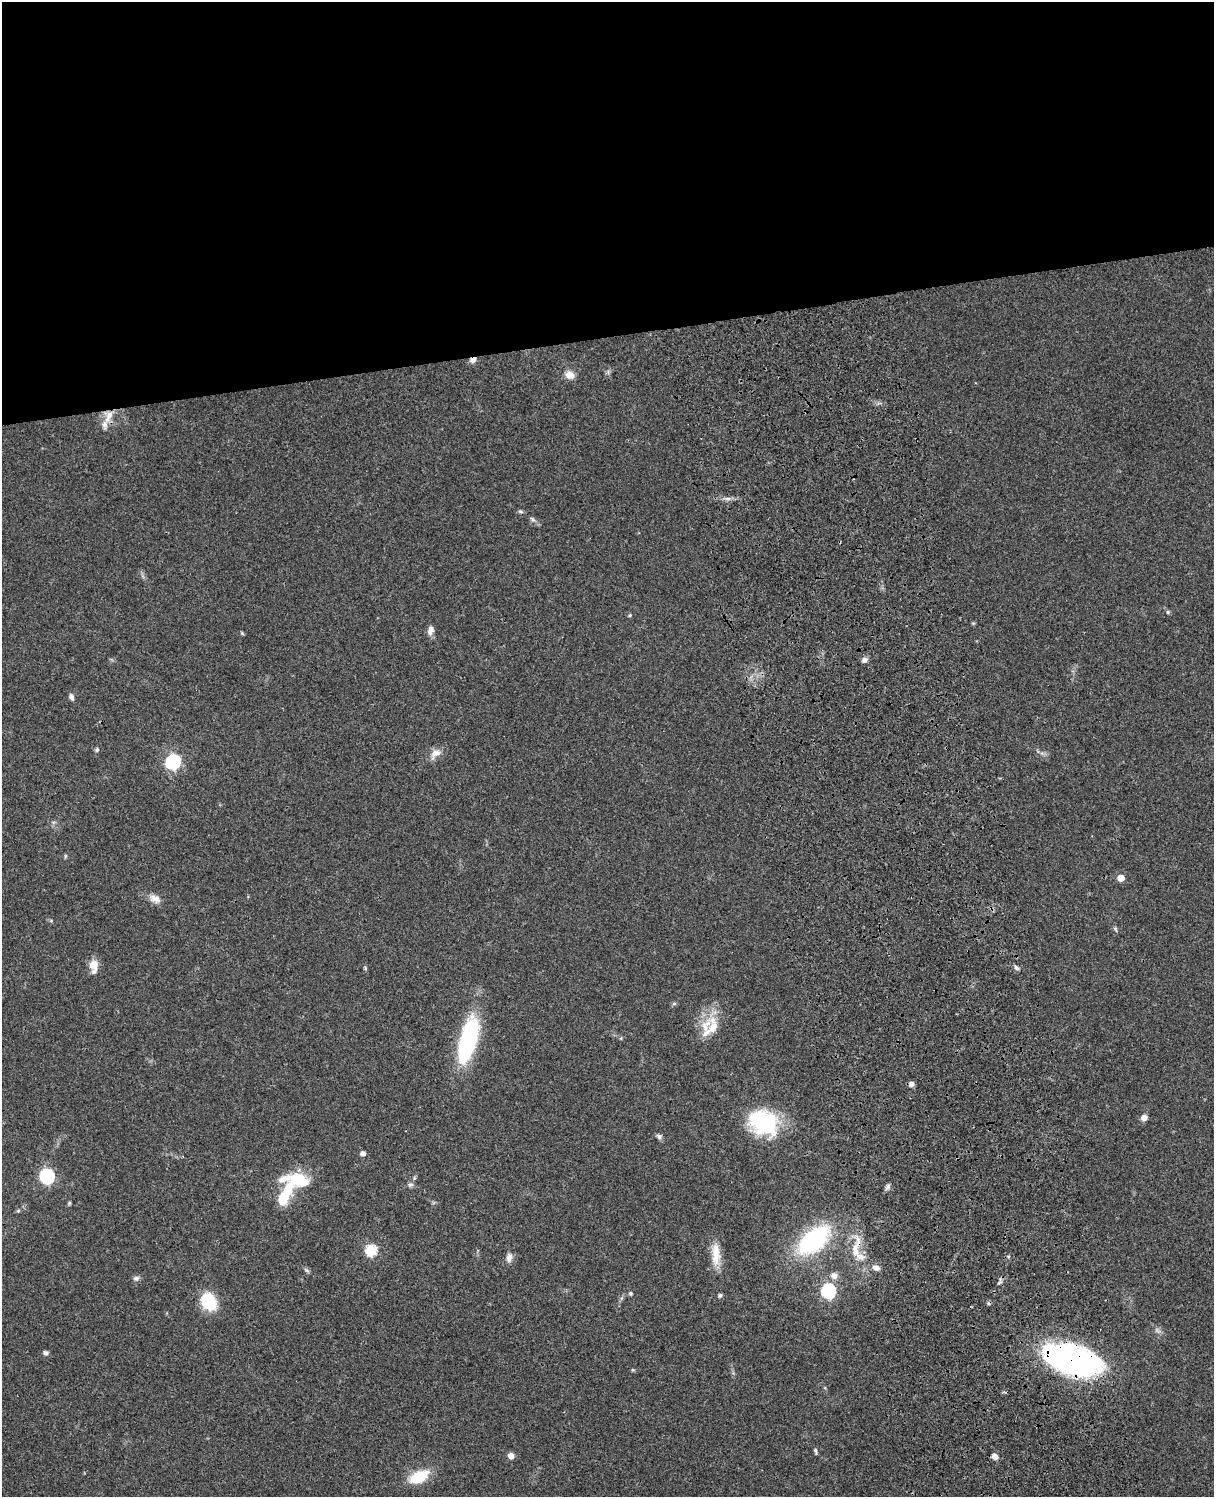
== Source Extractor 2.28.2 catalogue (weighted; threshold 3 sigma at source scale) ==
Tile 2 of 4 x 3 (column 2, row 1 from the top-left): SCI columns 1333-2544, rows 3268-4762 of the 5087 x 4927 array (HDU 1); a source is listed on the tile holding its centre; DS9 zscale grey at full resolution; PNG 1216 x 1499 px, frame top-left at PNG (2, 2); no overlay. Shown black and unused: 23% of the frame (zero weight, under 3 of 4 exposures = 6% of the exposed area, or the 3 px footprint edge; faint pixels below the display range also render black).
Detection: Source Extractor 2.28.2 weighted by HDU 2 'WHT'; one run over the whole footprint, this tile lists its part. Background 0.0774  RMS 0.0058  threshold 0.0263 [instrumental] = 3 sigma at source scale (4.5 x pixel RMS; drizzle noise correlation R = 1.50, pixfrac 1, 0.05/0.05 arcsec/px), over >= 5 px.
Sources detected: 65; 5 inside a brighter listed object's ellipse — not listed separately; the other 60 listed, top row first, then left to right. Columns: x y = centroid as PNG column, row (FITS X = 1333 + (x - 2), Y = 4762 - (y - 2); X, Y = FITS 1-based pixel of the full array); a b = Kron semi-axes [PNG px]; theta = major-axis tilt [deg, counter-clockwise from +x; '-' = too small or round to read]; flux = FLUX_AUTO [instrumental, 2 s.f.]
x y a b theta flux
473 360 8 6 21 2.8
570 375 11 9 -20 5
109 416 21 12 70 7.8
728 499 9 4 8 1.8
520 511 7 5 -7 0.97
532 519 8 5 -37 1.3
1168 612 5 5 - 0.79
630 615 5 5 - 0.8
973 623 6 4 -17 0.6
430 630 12 7 76 3.4
242 633 5 4 - 0.61
865 660 8 7 - 2.2
71 697 9 6 -66 1.7
97 750 5 5 - 1.3
435 754 18 10 41 5
173 762 7 6 - 120
65 856 6 4 88 0.7
1121 878 5 5 - 9
155 899 15 10 -27 4.6
1115 929 7 5 -69 0.98
94 966 15 9 -89 6.8
365 968 6 4 -73 0.73
1017 968 7 5 -31 1.5
674 1004 6 4 1 0.91
706 1025 28 13 59 13
468 1041 52 18 75 63
912 1084 7 6 - 2
1144 1118 7 6 - 3.3
763 1122 33 26 -28 50
659 1136 7 6 - 1.7
363 1153 5 5 - 2.6
47 1176 7 6 - 110
414 1178 5 4 - 0.81
299 1180 27 16 -13 21
410 1185 7 6 - 1.6
887 1187 9 5 54 1.6
285 1194 34 13 62 21
69 1203 5 5 - 0.77
18 1211 5 5 - 0.78
813 1240 28 15 39 92
371 1250 6 6 - 49
855 1250 36 11 83 12
716 1254 32 10 -88 10
509 1257 12 7 81 3.2
876 1268 8 6 -12 3
306 1270 7 4 -44 1.1
834 1276 10 9 - 3.2
136 1278 8 7 - 1.7
999 1283 7 4 54 1.1
828 1291 6 6 - 97
630 1293 6 5 - 0.96
720 1295 6 5 - 1
208 1302 13 10 -55 37
46 1353 6 6 - 1.7
1072 1360 52 25 -17 170
633 1370 4 4 - 0.63
815 1451 8 4 -78 1
511 1456 7 6 - 3.5
995 1456 7 6 - 3.1
419 1477 20 11 25 20
Overlapping masked pixels (flux is a lower limit): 4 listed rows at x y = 473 360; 109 416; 855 1250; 1072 1360